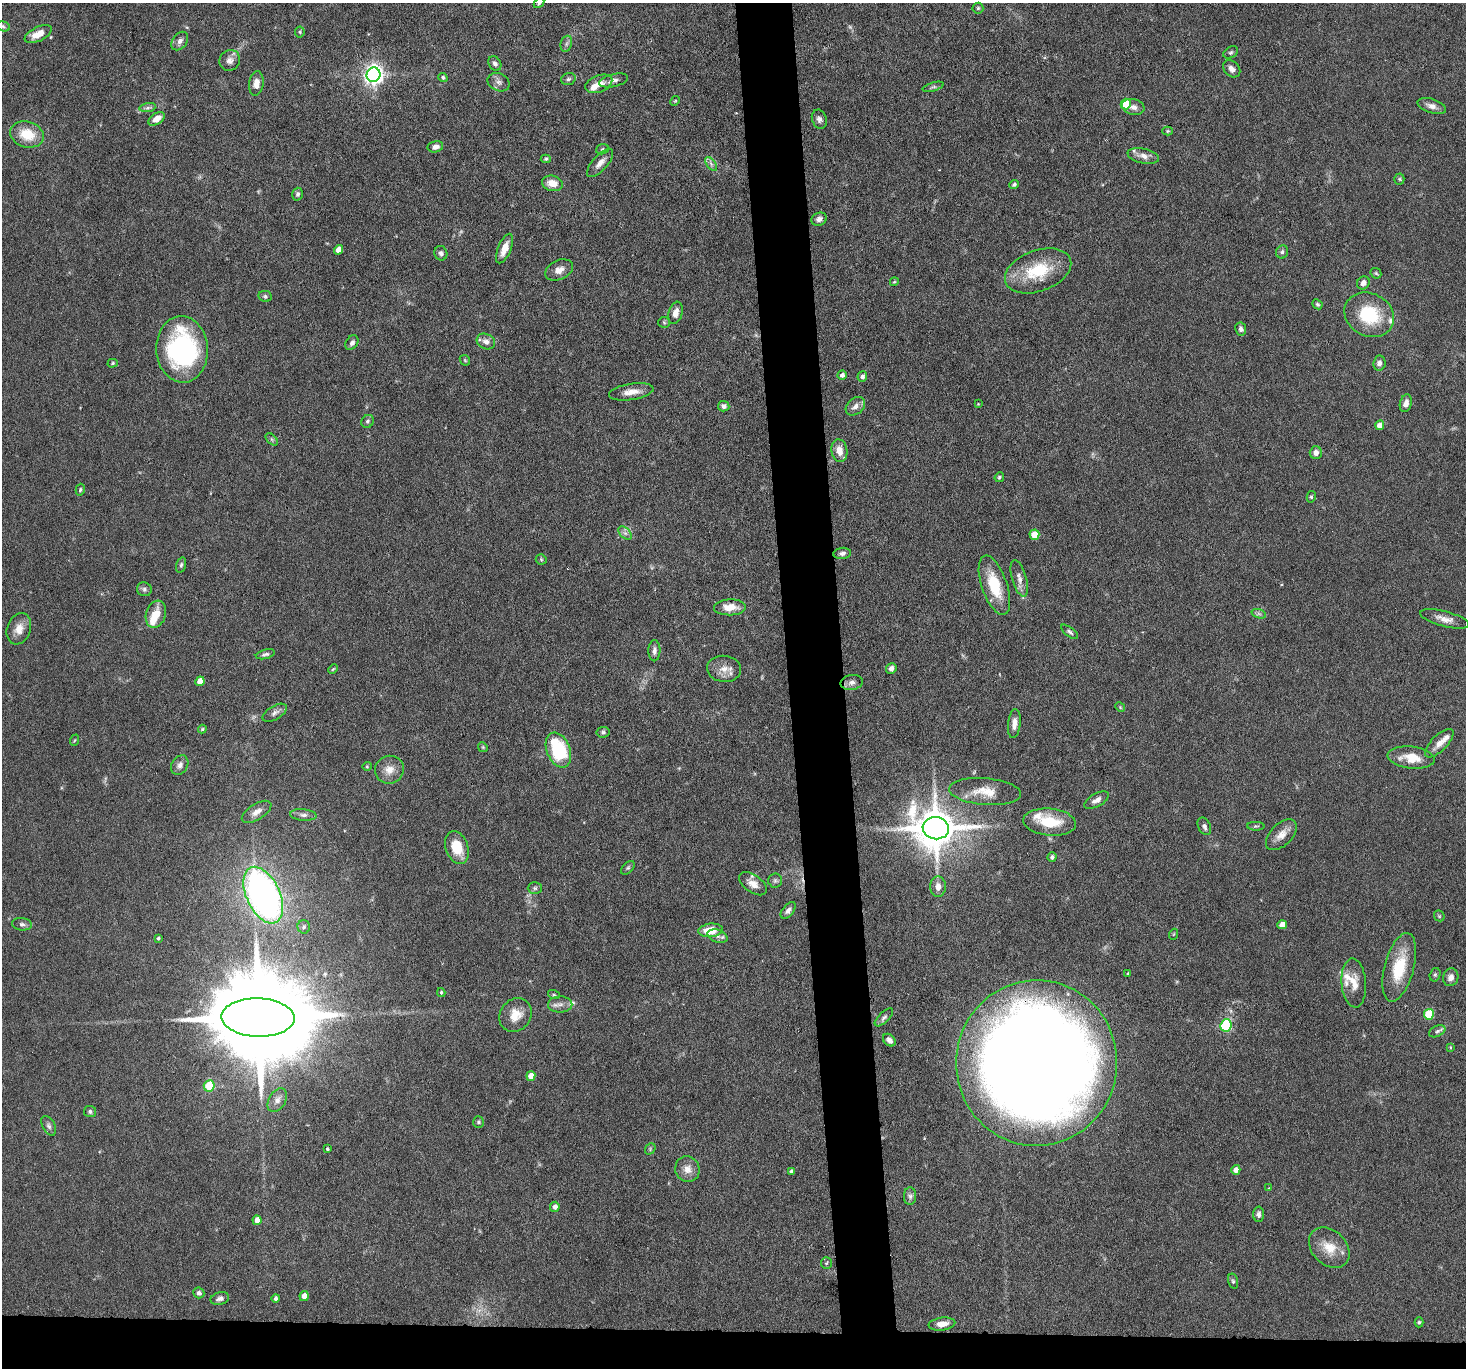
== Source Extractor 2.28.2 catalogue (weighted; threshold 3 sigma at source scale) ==
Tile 8 of 3 x 3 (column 2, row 3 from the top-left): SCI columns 1464-2927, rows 146-1511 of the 4390 x 4364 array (HDU 1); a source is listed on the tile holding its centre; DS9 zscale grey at full resolution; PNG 1468 x 1370 px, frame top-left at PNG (2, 3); each listed source drawn as its Kron ellipse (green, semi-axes under 4 px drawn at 4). Shown black and unused: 7% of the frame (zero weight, under 3 of 6 exposures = <1% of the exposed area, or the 3 px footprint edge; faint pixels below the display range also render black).
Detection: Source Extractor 2.28.2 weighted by HDU 2 'WHT'; one run over the whole footprint, this tile lists its part. Background 0.0814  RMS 0.0037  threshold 0.015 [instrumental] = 3 sigma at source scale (4.09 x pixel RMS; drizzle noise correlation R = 1.36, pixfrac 0.8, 0.05/0.05 arcsec/px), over >= 5 px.
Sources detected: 191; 3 too faint to see at this stretch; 1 cosmic-ray / hot-pixel residue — neither listed nor drawn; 10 inside a brighter listed object's ellipse — not listed separately; the other 177 listed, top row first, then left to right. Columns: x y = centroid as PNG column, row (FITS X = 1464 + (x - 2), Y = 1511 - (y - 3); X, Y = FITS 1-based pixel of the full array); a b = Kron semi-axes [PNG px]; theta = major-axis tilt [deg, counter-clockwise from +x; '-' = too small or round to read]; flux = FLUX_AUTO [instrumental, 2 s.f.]
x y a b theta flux
539 3 6 4 47 0.58
978 8 5 5 - 0.57
3 26 7 5 -19 0.5
300 32 5 5 - 0.47
38 34 14 7 26 4.5
180 41 10 7 53 1.6
566 44 8 5 73 0.95
1231 52 8 5 30 0.79
230 60 11 10 - 2
495 63 8 6 -57 1.2
1232 69 10 7 -44 1.6
373 75 7 7 - 190
443 78 5 4 - 0.66
568 79 7 5 17 0.84
614 80 15 6 13 1.5
499 82 11 8 -25 1.6
256 84 12 7 82 2.6
599 84 14 8 21 3.4
933 87 11 4 16 0.76
675 101 5 4 - 0.37
1126 104 5 5 - 9
1432 106 14 7 -17 2.2
1133 107 11 8 -15 1.9
148 108 8 4 8 0.91
157 119 9 5 36 3.1
819 119 10 7 -71 1.4
1168 131 5 4 - 0.4
27 134 17 13 -16 8.8
435 147 8 5 13 1.8
602 149 6 5 - 0.56
1143 156 16 7 -12 2.5
546 159 5 4 - 0.5
600 163 18 7 48 2.5
711 164 8 4 -54 0.94
1399 179 5 5 - 0.48
552 183 11 7 -13 4.3
1014 185 5 4 - 0.75
297 194 6 5 - 0.76
819 219 8 6 21 1.4
504 248 16 6 68 3.9
338 250 5 4 - 2.7
1282 252 6 6 - 0.92
441 253 7 6 - 1.2
559 270 15 9 24 2.8
1038 271 34 20 20 16
1376 273 6 4 -44 0.49
894 282 4 3 - 0.34
1363 283 7 6 - 1.7
265 296 7 5 -11 0.65
1317 304 5 4 - 0.59
675 313 11 7 73 2.5
1369 315 26 21 -28 19
664 322 6 5 - 0.55
1241 329 6 5 - 1
486 341 9 7 -27 1.6
352 343 8 5 55 1.3
182 349 33 26 -87 54
465 360 6 4 -45 0.44
113 363 5 4 - 0.45
1379 363 7 6 - 1.5
842 375 4 4 - 1.3
862 377 5 5 - 1.2
631 392 22 8 9 3.7
1406 403 9 6 75 1.9
978 404 3 3 - 0.26
724 406 5 5 - 1.2
855 406 11 8 40 2.2
368 421 7 6 - 0.81
1380 425 5 4 - 3.5
272 439 7 4 -45 0.68
839 451 11 8 -81 3.8
1316 453 6 6 - 1.7
999 477 5 4 - 0.68
80 490 6 4 74 0.49
1311 497 6 4 77 0.54
625 533 8 5 -44 1.1
1034 535 5 5 - 6.1
842 553 9 5 5 1.1
541 559 5 5 - 0.45
181 565 8 4 75 0.7
1019 578 19 7 -75 2.3
994 585 31 12 -71 12
144 589 7 7 - 0.9
730 607 16 8 1 4.9
156 614 14 10 71 5.3
1259 614 7 4 -19 0.81
1445 619 25 7 -15 3.2
19 629 16 11 70 3.7
1070 632 10 4 -37 0.79
654 651 10 6 88 1.3
265 654 10 4 14 0.87
891 668 5 5 - 1.5
333 669 5 3 - 0.35
724 669 17 13 -7 3.8
200 681 5 4 - 4.3
852 682 11 7 9 1.6
1120 707 5 4 - 0.39
275 713 13 7 31 1.5
1014 724 14 6 84 2.3
202 729 4 4 - 0.44
603 732 6 5 - 0.73
75 740 6 3 69 0.42
1439 743 18 7 45 2.9
483 747 5 4 - 0.41
558 750 18 11 -69 22
1411 758 24 11 -6 6.9
180 765 10 8 58 1.7
367 766 4 4 - 0.37
389 770 14 14 - 3.9
985 791 36 13 -5 7.7
1097 800 14 6 29 1.8
257 812 17 8 32 2.7
303 815 13 6 -5 1.4
1050 822 26 13 -5 12
1204 826 9 6 -64 1.1
1256 826 8 4 -1 0.59
936 828 13 11 -9 1200
1281 835 19 11 45 3.7
457 847 17 11 -70 8.5
1052 857 4 4 - 0.95
628 868 8 5 45 0.66
775 880 7 7 - 0.84
753 884 16 8 -36 3
938 887 10 8 90 2.5
535 888 7 6 - 0.84
263 895 30 16 -65 160
788 910 10 5 52 1.4
1439 916 6 5 - 0.45
22 924 10 6 -7 1.1
1282 925 4 4 - 3.5
304 927 7 6 - 0.84
710 930 12 6 7 7.5
1174 934 6 3 70 0.33
718 936 10 6 -18 1.4
158 938 4 3 - 0.56
1399 967 35 14 75 14
1128 973 3 3 - 0.36
1435 975 7 5 75 0.59
1451 977 9 7 72 1.8
1354 983 24 12 -85 5.3
441 992 4 3 - 0.54
554 995 6 4 -18 0.45
560 1004 12 8 0 1.9
1429 1014 5 5 - 13
515 1015 18 15 53 5.6
258 1017 36 19 -2 11000
884 1017 12 5 44 1
1226 1025 6 5 - 31
1437 1031 9 5 26 0.98
889 1040 7 5 -44 1.4
1450 1047 3 3 - 0.33
1036 1063 83 80 85 930
531 1076 5 4 - 4
209 1086 5 5 - 14
277 1100 13 8 58 2.1
90 1112 6 5 - 0.73
478 1122 6 5 - 0.59
49 1126 10 6 -63 1.2
327 1149 3 3 - 0.43
650 1149 6 4 50 0.52
687 1169 13 12 - 3.2
1236 1170 5 4 - 2.5
791 1172 3 3 - 0.64
1269 1188 4 4 - 0.27
910 1196 9 6 -90 1.1
555 1207 5 4 - 2
1258 1214 7 5 88 1
257 1220 5 4 - 3.5
1329 1248 23 17 -44 6.9
826 1263 6 5 - 0.59
1233 1281 8 4 -75 0.69
199 1293 5 5 - 1
304 1296 5 4 - 3.6
220 1298 9 6 14 1.3
276 1298 4 3 - 0.93
1419 1322 5 4 - 0.49
942 1324 13 6 7 3.3
Overlapping masked pixels (flux is a lower limit): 1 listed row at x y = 1036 1063
Isophote crosses this tile's border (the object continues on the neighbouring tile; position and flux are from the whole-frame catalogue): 1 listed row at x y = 539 3